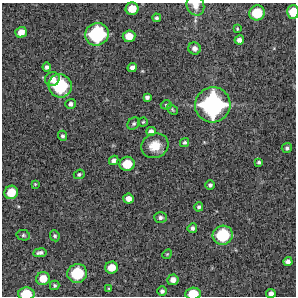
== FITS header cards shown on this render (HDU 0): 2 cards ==
NAXIS1  =                  294 /Length X axis
NAXIS2  =                  294 /Length Y axis

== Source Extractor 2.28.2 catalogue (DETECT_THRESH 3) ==
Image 294 x 294 px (HDU 0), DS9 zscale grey, 1 PNG px = 1 image px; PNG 298 x 298 px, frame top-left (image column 1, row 294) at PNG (2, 3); each listed source drawn as its Kron ellipse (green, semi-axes under 4 px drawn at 4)
Background 12300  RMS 290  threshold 875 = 3 sigma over >= 5 px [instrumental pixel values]
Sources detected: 54; all 54 listed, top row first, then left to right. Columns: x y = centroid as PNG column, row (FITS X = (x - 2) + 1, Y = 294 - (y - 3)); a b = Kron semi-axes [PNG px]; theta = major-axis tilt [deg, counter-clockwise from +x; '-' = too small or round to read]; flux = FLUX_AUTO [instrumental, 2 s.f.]
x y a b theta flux
195 5 10 8 -67 1.5e+05
132 9 6 6 - 3.1e+05
293 12 7 6 - 3.6e+05
257 13 8 7 - 5.7e+05
157 18 4 4 - 4.2e+04
237 29 4 3 - 1.9e+04
21 32 6 5 - 1.8e+05
97 34 12 11 - 1.5e+06
129 36 6 6 - 2.5e+05
239 40 5 4 - 8.2e+04
195 48 6 6 - 8.6e+04
47 67 4 4 - 5.6e+04
132 67 5 4 - 7.6e+04
52 79 7 7 - 1.8e+05
60 86 12 11 - 1.3e+06
147 97 4 4 - 5.4e+04
71 104 5 5 - 6.3e+04
166 105 5 4 - 2.8e+04
213 105 18 17 - 3.0e+06
172 110 6 4 -39 2.7e+04
143 122 4 4 - 2.2e+04
134 123 7 5 45 3.7e+04
151 131 5 4 - 1.0e+05
62 136 5 4 - 4.4e+04
184 142 5 4 - 3.6e+04
155 146 14 12 25 3.2e+05
287 148 5 5 - 4.4e+04
114 160 5 4 - 6.9e+04
259 162 3 3 - 3.5e+04
127 164 7 7 - 4.5e+05
79 174 5 4 - 3.8e+04
35 184 3 3 - 1.7e+04
210 185 5 4 - 4.7e+04
11 192 7 6 - 3.7e+05
128 199 5 5 - 1.3e+05
199 207 4 4 - 4.0e+04
160 217 6 5 - 5.5e+04
192 228 5 4 - 5.9e+04
23 235 7 5 -12 3.7e+04
223 235 10 9 - 9.4e+05
55 236 5 4 - 3.5e+04
40 253 7 4 7 5.8e+04
167 254 5 4 - 2.5e+04
288 261 4 4 - 8.4e+04
111 268 6 6 - 2.7e+05
77 273 10 9 - 8.5e+05
43 279 7 6 - 2.8e+05
173 280 6 5 - 1.3e+05
55 285 5 4 - 3.7e+04
109 289 3 3 - 2.1e+04
162 291 5 4 - 5.1e+04
271 293 5 4 - 8.8e+04
26 294 8 6 1 5.4e+05
193 294 8 6 5 4.4e+05
At the frame edge (FLAGS 8, measured only in part): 5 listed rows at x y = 195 5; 293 12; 271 293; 26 294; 193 294